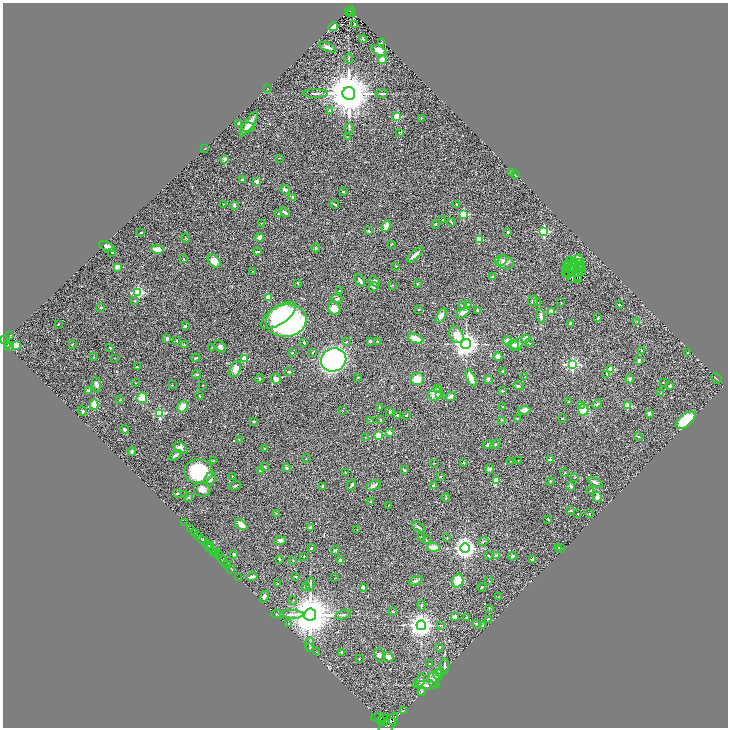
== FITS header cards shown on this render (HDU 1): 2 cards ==
NAXIS1  =                 1451
NAXIS2  =                 1451

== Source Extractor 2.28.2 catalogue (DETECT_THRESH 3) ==
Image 1451 x 1451 px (HDU 1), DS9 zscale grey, zoomed out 1/2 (1 PNG px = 2 x 2 image px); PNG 730 x 730 px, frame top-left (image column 2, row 1450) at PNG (3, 3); each listed source drawn as its Kron ellipse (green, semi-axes under 4 px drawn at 4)
Background 0.566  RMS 0.043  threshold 0.128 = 3 sigma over >= 5 px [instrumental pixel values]
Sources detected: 401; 41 cannot appear on this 1/2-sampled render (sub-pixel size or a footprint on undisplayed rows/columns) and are neither listed nor drawn; the other 360 listed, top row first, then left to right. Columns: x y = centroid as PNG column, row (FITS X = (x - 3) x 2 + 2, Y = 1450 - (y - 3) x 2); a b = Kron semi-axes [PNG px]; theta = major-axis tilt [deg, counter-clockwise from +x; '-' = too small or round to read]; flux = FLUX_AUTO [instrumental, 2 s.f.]
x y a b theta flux
348 11 3 3 - 63
351 11 2 1 - 53
352 13 4 1 - 28
355 24 3 2 - 24
333 27 5 4 - 25
363 39 4 2 - 15
381 43 2 2 - 7.7
328 47 9 4 -22 25
379 50 8 5 -28 47
349 59 5 3 - 6.8
382 60 4 3 - 57
268 89 2 1 - 2.1
315 93 12 3 1 21
349 93 6 6 - 43000
382 93 6 2 4 8.1
330 110 4 3 - 7.2
397 117 3 3 - 380
421 118 3 2 - 6.7
239 123 3 3 - 9.3
249 124 15 4 55 66
248 127 6 5 - 26
349 128 5 2 - 9.2
399 132 3 2 - 3.8
347 137 3 2 - 4.1
205 148 2 1 - 3.5
279 158 3 1 - 2.9
225 159 2 2 - 87
512 172 4 2 - 5.3
515 175 3 2 - 3
242 179 3 2 - 10
256 182 2 2 - 50
285 190 5 2 - 25
343 192 3 3 - 6.7
293 197 3 2 - 24
223 204 2 1 - 2.7
334 204 5 2 - 8.6
457 204 3 2 - 6.7
234 205 3 3 - 24
285 212 6 2 -39 32
278 214 3 3 - 6.1
464 214 3 3 - 400
442 220 2 1 - 5
452 222 4 3 - 7.9
261 223 2 2 - 2.8
436 224 2 2 - 25
386 226 6 3 65 59
369 231 3 2 - 9.5
544 231 3 3 - 760
141 232 2 2 - 4.5
508 232 3 2 - 7
260 237 4 4 - 24
186 238 4 2 - 4.9
479 240 3 2 - 210
391 244 3 2 - 3.9
107 246 9 3 -26 44
316 248 4 3 - 8.4
157 249 6 3 -9 82
112 252 2 1 - 5.2
257 252 4 3 - 12
415 255 10 3 40 34
183 259 3 2 - 5.5
579 259 5 3 - 23
502 260 5 4 - 17
214 261 8 5 -49 55
570 261 2 1 - 6.9
504 262 10 6 -21 39
574 262 4 1 - 2.9
579 263 2 1 - 2.9
569 264 3 2 - 8.6
579 265 2 1 - 5.3
396 266 2 2 - 8.7
566 266 2 1 - 2.8
582 266 2 1 - 0.52
117 267 2 2 - 120
565 268 2 1 - 2.9
580 268 3 1 - 9.3
567 269 2 1 - 3.1
572 269 3 1 - 6.4
582 269 4 1 - 2.1
252 271 2 2 - 3.2
572 271 2 1 - 2
581 271 3 2 - 8.5
566 272 3 1 - 6.8
578 272 3 2 - 2.3
569 273 3 2 - 3.2
572 273 2 1 - 3.3
567 274 2 1 - 2.8
577 276 2 1 - 7.4
493 277 3 3 - 15
578 279 3 2 - 1.9
360 280 7 3 -59 24
571 280 2 1 - 2.9
375 282 6 4 -43 39
298 283 2 1 - 4.7
417 283 3 3 - 7.5
392 285 3 2 - 4.4
374 287 5 4 - 11
339 291 3 2 - 7.8
138 292 4 3 - 790
268 297 2 2 - 120
337 299 6 3 -5 12
135 301 3 2 - 4.6
533 301 6 5 - 19
561 302 2 2 - 3.5
538 303 4 3 - 6.8
468 304 2 2 - 13
462 305 3 3 - 13
619 305 2 2 - 12
101 307 4 2 - 5.8
334 308 6 6 - 83
419 309 3 3 - 4.9
478 311 4 3 - 10
551 311 2 2 - 91
463 313 8 4 35 26
278 315 20 9 34 610
441 315 8 4 63 35
541 316 7 3 -84 29
598 318 3 3 - 8.1
286 321 20 16 9 1600
637 322 4 3 - 7.6
571 323 4 3 - 12
58 324 2 2 - 3.5
185 326 3 2 - 10
10 335 2 1 - 17
456 335 9 6 -58 110
416 338 8 4 -21 80
526 338 4 2 - 49
167 339 4 3 - 22
5 340 2 1 - 33
177 340 4 2 - 4.1
370 341 4 3 - 8.4
508 341 5 4 - 34
346 342 3 2 - 5.1
377 342 4 3 - 6.2
304 343 3 3 - 9.6
529 343 3 2 - 3.8
72 344 3 2 - 4.2
466 344 5 5 - 6700
7 345 2 2 - 220
16 345 3 2 - 180
184 345 3 3 - 4.7
514 345 5 4 - 23
517 345 7 5 43 24
9 347 4 2 - 210
212 347 3 1 - 3.1
220 347 7 4 -48 21
110 348 2 1 - 4.3
642 350 2 2 - 14
313 352 3 2 - 5.5
688 352 3 2 - 4.6
292 353 3 2 - 4.7
498 356 4 3 - 36
93 357 2 2 - 4.2
114 358 2 2 - 4.5
196 358 4 2 - 6.7
245 359 3 2 - 220
334 360 13 11 22 4200
639 360 4 3 - 20
572 364 4 4 - 1300
137 367 3 2 - 6.9
235 369 8 5 69 83
611 369 3 3 - 250
289 372 3 2 - 11
502 372 3 2 - 7.3
197 374 4 3 - 7.4
607 374 4 3 - 9.3
358 377 2 2 - 6
525 377 2 2 - 3.8
471 378 9 4 -66 73
716 378 6 2 -43 7.3
259 379 4 3 - 9.3
276 379 5 5 - 41
417 379 6 6 - 100
488 379 2 2 - 61
630 379 4 4 - 11
663 382 2 1 - 3
135 383 3 2 - 2.9
96 384 8 4 -83 21
172 385 2 2 - 4.3
203 385 3 2 - 2.9
670 385 3 2 - 22
518 386 5 3 - 10
438 389 4 4 - 12
89 390 4 3 - 12
502 391 3 2 - 7.4
661 393 3 3 - 5
435 394 7 6 - 84
440 395 4 3 - 11
200 396 3 2 - 5.8
450 396 6 3 25 27
142 398 5 5 - 110
119 400 3 2 - 3.4
569 401 2 2 - 5.5
94 404 5 4 - 140
597 404 5 2 - 8
183 406 6 5 - 61
582 406 4 3 - 64
627 406 3 3 - 210
502 407 2 2 - 15
380 408 4 3 - 7.3
343 410 3 2 - 3.4
524 410 6 4 5 44
583 410 5 5 - 260
82 411 5 3 - 12
390 411 4 3 - 6.7
159 413 3 3 - 430
649 413 3 3 - 13
398 415 3 3 - 12
406 415 3 2 - 5.8
517 418 3 3 - 7.4
562 418 2 2 - 6
380 420 3 2 - 5.5
502 420 4 3 - 6.5
686 420 12 6 40 300
371 421 2 2 - 2.5
254 422 3 2 - 8.7
125 429 4 3 - 14
390 433 4 3 - 32
378 435 2 2 - 200
638 437 4 2 - 5.4
365 438 2 2 - 2.7
239 440 2 2 - 3.9
495 444 5 3 - 12
489 445 5 4 - 31
180 448 8 5 -38 25
264 448 3 2 - 3.9
132 452 4 3 - 14
175 455 7 3 34 15
306 458 2 2 - 3.3
518 460 2 2 - 3.2
550 460 2 2 - 80
213 461 2 2 - 5.6
511 461 2 1 - 2.7
434 463 2 2 - 3
464 463 3 2 - 6.5
265 466 2 2 - 8.3
286 468 4 3 - 10
490 469 5 4 - 18
261 470 2 2 - 64
404 470 3 2 - 8.7
199 471 14 12 -3 510
346 473 2 2 - 6.5
565 473 2 2 - 3.6
232 476 3 1 - 3.2
441 477 3 2 - 4.6
575 477 3 2 - 4.5
210 479 7 5 58 26
497 480 4 4 - 85
550 481 4 2 - 5.2
595 482 8 4 -30 20
351 485 6 3 60 11
235 486 6 2 24 8.4
322 486 3 3 - 7.4
373 486 7 4 21 23
433 486 3 3 - 8.8
571 486 2 2 - 52
202 489 8 7 - 52
591 490 2 2 - 17
177 493 4 3 - 8.8
185 495 2 2 - 4.9
597 497 5 4 - 33
189 498 3 2 - 6
446 498 4 3 - 7
370 502 2 2 - 5.7
388 506 2 2 - 2.9
571 510 3 2 - 9.1
276 513 3 2 - 2.6
578 513 2 1 - 4.6
589 514 2 2 - 6.7
548 519 3 2 - 5.3
184 522 3 2 - 65
241 525 7 4 -36 42
418 527 7 2 -31 12
190 528 3 2 - 160
310 528 3 3 - 22
357 530 3 2 - 3.1
195 533 4 2 - 670
198 535 3 2 - 280
421 537 2 1 - 2.1
447 538 3 2 - 4.6
203 540 6 2 -44 1500
280 540 6 4 3 20
426 540 3 2 - 4.2
483 541 5 3 - 9.6
207 545 5 3 - 460
211 545 3 2 - 160
433 547 7 4 -6 66
210 548 3 2 - 270
311 548 3 2 - 7.5
465 548 5 4 - 5100
559 548 2 2 - 3.5
561 549 3 2 - 3.2
335 550 4 3 - 13
213 551 2 2 - 320
216 553 4 2 - 130
234 554 3 3 - 12
218 555 3 2 - 230
496 555 4 3 - 8.1
304 556 2 1 - 4.7
489 556 4 2 - 6.9
512 556 4 2 - 8.3
279 559 2 2 - 12
533 559 3 2 - 35
222 560 6 2 -41 830
293 560 3 2 - 4.9
341 560 3 2 - 30
227 564 4 2 - 950
231 569 4 1 - 75
239 577 3 1 - 29
252 577 5 2 - 20
295 577 4 3 - 5.7
335 578 3 2 - 2.5
416 581 7 4 22 16
458 581 7 5 72 110
489 581 2 2 - 3.8
278 584 2 2 - 6.7
310 584 7 3 87 11
305 586 3 2 - 4.7
363 587 2 2 - 52
482 587 4 2 - 6.3
264 597 6 4 64 23
498 597 2 1 - 2.3
293 600 3 2 - 5.1
422 605 5 2 - 7.1
489 608 3 2 - 3.2
393 611 2 2 - 10
278 614 6 2 -2 8.6
291 614 12 4 -1 48
310 615 6 6 - 36000
343 615 8 3 14 13
454 617 4 3 - 22
466 618 2 2 - 4.8
488 619 4 2 - 5.7
289 624 4 2 - 4.9
476 624 4 2 - 5.8
421 625 5 4 - 7500
440 625 3 2 - 3.9
483 626 3 2 - 5.7
310 644 7 2 90 11
440 647 2 2 - 8.8
310 648 4 3 - 6.3
317 652 3 2 - 3.3
341 652 4 3 - 5.4
379 655 6 5 - 22
388 657 5 4 - 34
359 659 2 2 - 8.9
429 664 4 2 - 5.6
445 666 8 3 87 20
440 672 4 2 - 5.4
438 675 6 3 -78 14
434 679 7 6 - 26
420 680 6 4 74 17
426 685 14 4 -2 36
422 692 4 2 - 6.2
404 710 2 1 - 19
379 718 8 2 -2 470
381 720 4 2 - 450
384 720 6 4 88 1800
392 721 4 2 - 640
388 724 13 6 51 3700
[41 sub-pixel or undisplayed-footprint detections neither listed nor drawn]